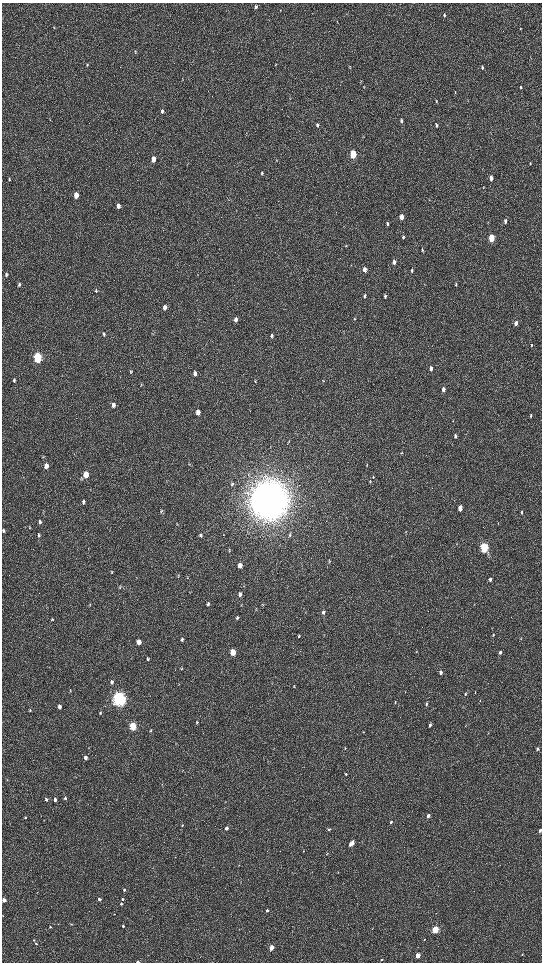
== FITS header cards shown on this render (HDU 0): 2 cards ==
NAXIS1  =                 1080 / length of data axis 1
NAXIS2  =                 1920 / length of data axis 2

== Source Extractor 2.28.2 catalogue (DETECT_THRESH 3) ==
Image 1080 x 1920 px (HDU 0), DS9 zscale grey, zoomed out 1/2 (1 PNG px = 2 x 2 image px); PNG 544 x 964 px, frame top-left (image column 1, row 1919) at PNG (2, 3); no overlay
Background 517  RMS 35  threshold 105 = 3 sigma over >= 5 px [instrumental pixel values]
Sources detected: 161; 3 cannot appear on this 1/2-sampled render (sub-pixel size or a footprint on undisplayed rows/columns) and are not listed; the other 158 listed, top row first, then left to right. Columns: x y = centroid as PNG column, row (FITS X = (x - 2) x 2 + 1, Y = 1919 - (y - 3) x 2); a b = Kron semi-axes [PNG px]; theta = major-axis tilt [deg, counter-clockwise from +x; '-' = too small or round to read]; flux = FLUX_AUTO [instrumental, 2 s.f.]
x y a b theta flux
256 7 5 4 - 1.4e+04
444 15 4 3 - 1.0e+04
54 28 4 3 - 5.0e+03
520 29 4 2 - 3.6e+03
135 52 5 3 - 6.0e+03
87 65 5 3 - 8.1e+03
482 67 4 3 - 1.2e+04
361 82 6 2 88 5.1e+03
364 87 4 2 - 4.2e+03
521 87 5 3 - 7.4e+03
455 92 4 2 - 3.6e+03
162 111 5 4 - 1.6e+04
401 121 6 4 -83 1.4e+04
317 125 5 4 - 1.3e+04
436 125 5 3 - 1.1e+04
353 154 5 3 - 3.8e+05
153 159 5 3 - 6.5e+04
530 164 4 3 - 5.8e+03
262 173 5 4 - 8.3e+03
491 178 5 3 - 4.5e+04
9 179 4 3 - 6.9e+03
76 195 5 3 - 1.1e+05
118 206 5 4 - 3.6e+04
401 217 5 3 - 6.1e+04
505 221 5 3 - 1.8e+04
387 224 4 3 - 9.7e+03
403 237 4 3 - 8.4e+03
491 238 5 3 - 3.0e+05
346 246 3 2 - 4.2e+03
422 250 6 3 -88 6.5e+03
394 262 5 3 - 2.5e+04
364 269 5 3 - 4.1e+04
412 271 6 3 -89 1.1e+04
6 275 6 4 85 1.5e+04
19 284 6 4 79 1.2e+04
456 284 5 3 - 1.0e+04
96 291 6 4 87 1.2e+04
364 296 5 3 - 1.1e+04
385 296 5 3 - 8.6e+03
165 307 5 4 - 3.1e+04
235 319 5 4 - 2.3e+04
354 319 5 3 - 5.3e+03
516 323 5 3 - 3.1e+04
104 334 6 3 -84 1.0e+04
272 336 5 3 - 1.3e+04
532 345 4 2 - 5.3e+03
37 358 5 4 - 9.4e+05
431 368 5 4 - 2.7e+04
131 372 4 4 - 6.2e+03
195 373 5 4 - 3.2e+04
14 380 4 2 - 9.7e+03
323 380 4 3 - 4.7e+03
255 381 5 3 - 6.7e+03
443 389 5 3 - 3.2e+04
113 405 5 4 - 3.1e+04
198 412 5 4 - 4.9e+04
531 415 5 3 - 9.0e+03
455 436 5 3 - 1.2e+04
288 442 4 2 - 5.0e+03
402 453 3 2 - 4.2e+03
189 464 3 2 - 3.4e+03
366 465 6 3 54 5.2e+03
46 466 5 4 - 4.4e+04
86 475 5 4 - 1.1e+05
373 477 5 3 - 5.9e+03
370 481 4 3 - 5.2e+03
232 484 5 4 - 1.0e+04
269 500 15 13 86 2.4e+07
83 502 5 4 - 1.3e+04
460 508 4 3 - 6.6e+04
161 511 6 3 59 9.5e+03
522 512 5 3 - 1.2e+04
40 521 4 4 - 9.4e+03
40 523 5 3 - 9.2e+03
498 523 4 1 - 2.8e+03
30 528 4 2 - 4.3e+03
3 530 5 3 - 1.1e+04
38 535 6 4 -85 1.4e+04
200 535 5 4 - 1.0e+04
290 535 4 3 - 6.8e+03
484 548 5 3 - 9.0e+05
229 551 3 3 - 5.1e+03
329 562 5 2 - 5.7e+03
240 565 4 3 - 6.7e+04
111 572 5 3 - 6.5e+03
178 576 5 2 - 5.3e+03
187 578 3 2 - 2.3e+03
490 579 4 3 - 1.7e+04
120 587 6 3 -84 8.9e+03
240 594 5 3 - 2.2e+04
90 604 4 2 - 3.8e+03
208 604 5 4 - 1.1e+04
241 605 3 2 - 3.7e+03
256 610 4 2 - 4.6e+03
323 612 5 4 - 1.6e+04
237 618 5 3 - 1.3e+04
52 619 4 3 - 6.2e+03
493 635 4 3 - 8.0e+03
299 636 4 3 - 8.2e+03
182 639 4 3 - 1.2e+04
139 642 4 3 - 7.7e+04
416 651 3 3 - 4.5e+03
233 652 4 3 - 1.8e+05
500 652 4 3 - 1.9e+04
148 659 4 3 - 9.9e+03
181 668 4 3 - 5.4e+03
441 673 4 3 - 2.3e+04
112 682 5 4 - 1.8e+04
294 686 4 2 - 4.4e+03
465 694 5 3 - 9.6e+03
119 699 6 5 - 3.2e+06
395 702 5 2 - 6.7e+03
426 704 4 3 - 1.4e+04
59 707 4 3 - 3.2e+04
30 711 3 3 - 4.4e+03
100 713 5 3 - 7.7e+03
197 722 4 3 - 9.0e+03
430 725 4 3 - 1.9e+04
133 726 4 3 - 4.5e+05
150 731 4 3 - 5.4e+03
363 732 4 2 - 4.1e+03
89 748 3 2 - 3.5e+03
345 748 4 3 - 5.4e+03
538 749 4 3 - 1.8e+04
85 758 4 3 - 3.2e+04
346 774 4 3 - 7.4e+03
65 798 4 4 - 9.9e+03
46 799 4 3 - 1.4e+04
55 800 4 3 - 2.0e+04
428 816 4 3 - 3.1e+04
25 817 4 3 - 7.5e+03
391 822 4 3 - 1.1e+04
182 825 4 3 - 5.4e+03
226 828 3 3 - 2.7e+04
329 829 5 3 - 7.8e+03
540 830 3 2 - 1.6e+04
351 844 6 3 49 6.1e+04
303 851 3 2 - 3.5e+03
327 854 4 2 - 4.6e+03
239 865 3 2 - 4.0e+03
124 890 3 3 - 7.9e+03
99 899 3 3 - 1.7e+04
122 899 4 3 - 8.4e+03
4 900 3 3 - 5.8e+04
121 904 3 3 - 8.6e+03
267 910 3 3 - 1.8e+04
71 924 3 3 - 5.3e+03
123 926 3 3 - 1.2e+04
50 927 3 3 - 5.6e+03
435 930 3 3 - 5.2e+05
34 940 3 3 - 4.1e+03
424 940 3 2 - 4.5e+03
36 944 4 3 - 8.0e+03
272 947 3 3 - 9.4e+04
522 954 3 2 - 2.8e+03
418 956 3 3 - 1.4e+05
381 960 3 2 - 5.7e+03
138 962 3 2 - 1.4e+04
At the frame edge (FLAGS 8, measured only in part): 3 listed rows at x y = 3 530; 4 900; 138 962
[3 sub-pixel or undisplayed-footprint detections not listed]